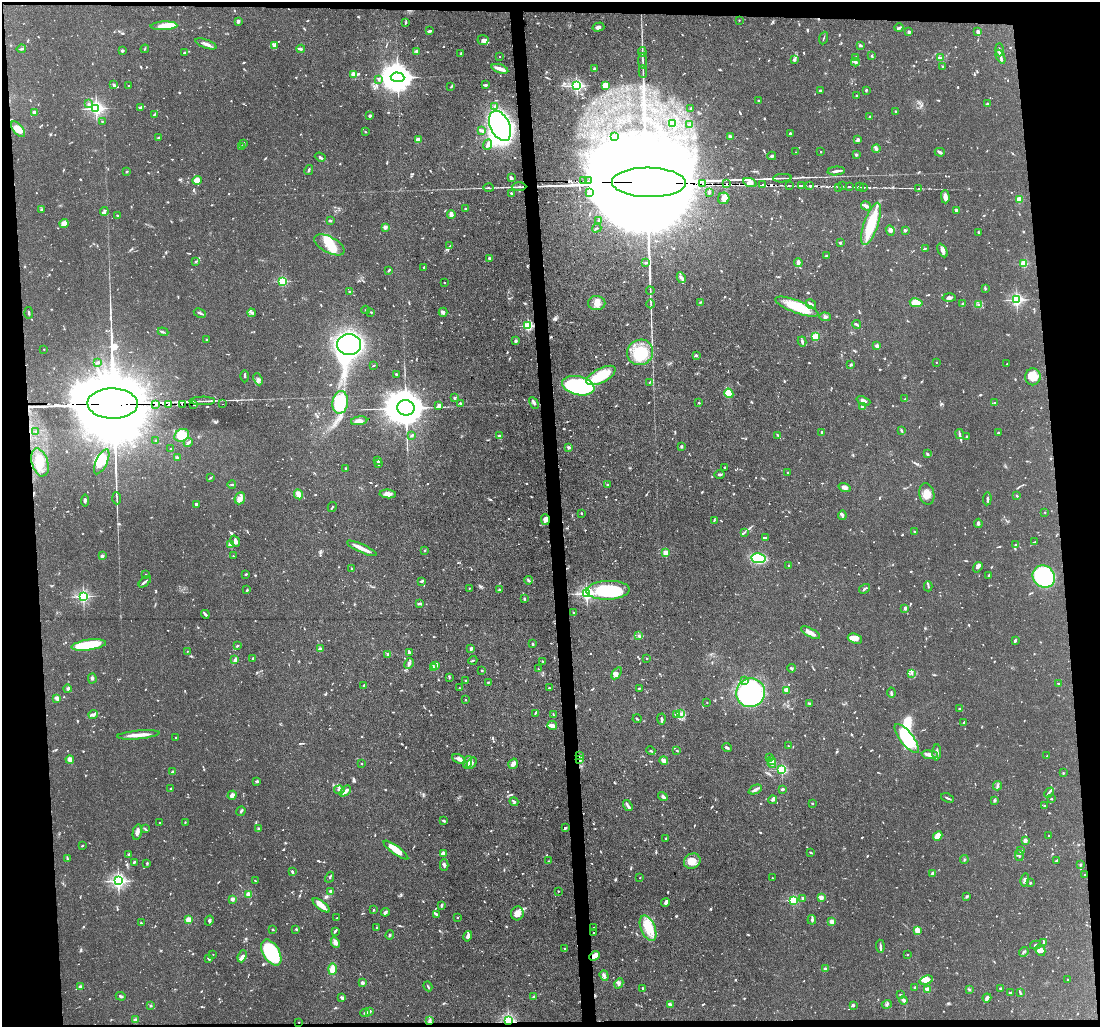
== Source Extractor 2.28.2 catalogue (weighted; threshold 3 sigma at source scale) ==
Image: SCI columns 1-4389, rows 121-4217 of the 4389 x 4359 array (HDU 1 of 3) = the unmasked area's bounding box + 8 px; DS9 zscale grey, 4 x 4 block average (1 PNG px = mean of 4 x 4 image px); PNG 1102 x 1029 px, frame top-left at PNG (2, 2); each listed source drawn as its Kron ellipse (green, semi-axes under 4 px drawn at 4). Shown black and unused: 10% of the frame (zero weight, under 3 of 5 exposures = <1% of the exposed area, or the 3 px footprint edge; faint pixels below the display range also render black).
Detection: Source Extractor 2.28.2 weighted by HDU 2 'WHT'. Background 0.0618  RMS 0.004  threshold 0.018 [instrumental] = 3 sigma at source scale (4.5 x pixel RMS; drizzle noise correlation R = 1.50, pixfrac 1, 0.05/0.05 arcsec/px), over >= 5 px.
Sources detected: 1451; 15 too faint to see at this stretch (4 x 4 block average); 23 inside a brighter object's white glare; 14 cosmic-ray / hot-pixel residue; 2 long thin detections or spike segments (spike, bleed or trail) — neither listed nor drawn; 35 coinciding with a brighter row at this scale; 94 inside a brighter listed object's ellipse — not listed separately; of the other 1268, all 500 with FLUX_AUTO >= 2.22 (the completeness limit of this list) listed and drawn (768 fainter detections not listed), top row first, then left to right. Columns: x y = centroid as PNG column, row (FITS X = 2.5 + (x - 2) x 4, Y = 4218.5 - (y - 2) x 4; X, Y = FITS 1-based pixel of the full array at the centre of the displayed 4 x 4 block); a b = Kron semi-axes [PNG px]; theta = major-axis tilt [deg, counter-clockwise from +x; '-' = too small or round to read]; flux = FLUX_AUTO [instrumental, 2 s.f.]
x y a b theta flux
739 20 2 2 - 2.6
238 21 2 2 - 37
405 23 3 2 - 2.2
164 26 13 3 3 51
598 27 6 4 14 7.9
899 28 4 2 - 3.1
430 31 4 2 - 7.5
909 32 3 2 - 5.2
978 32 3 3 - 10
823 38 6 2 70 2.5
483 40 5 5 - 6.7
206 44 11 3 -20 11
861 45 3 2 - 3.6
274 46 4 3 - 6.3
21 49 4 2 - 4.7
145 49 4 2 - 2.5
301 49 4 2 - 4.5
999 50 6 2 -90 6.3
122 51 2 2 - 5.9
416 51 3 3 - 4.1
642 52 5 2 - 2.8
184 53 3 2 - 4.2
461 54 3 2 - 2.8
872 56 2 2 - 2.7
500 57 2 2 - 2.3
855 57 4 3 - 5.8
1001 57 7 2 -66 12
941 58 3 2 - 3.1
794 60 3 3 - 4.1
643 61 8 2 -88 4.7
855 62 4 2 - 4.3
943 66 2 2 - 11
500 69 9 2 -18 32
594 69 2 2 - 4.4
643 71 6 2 -87 3.7
354 74 4 3 - 19
398 77 7 5 -4 5900
379 80 3 2 - 2.6
114 85 3 2 - 6.2
485 85 3 2 - 7.3
129 86 2 2 - 5.3
451 86 4 2 - 2.2
576 86 2 2 - 640
606 86 4 3 - 14
866 90 4 2 - 2.5
820 91 2 2 - 4.5
856 96 2 2 - 4.5
759 101 2 2 - 4.9
88 104 2 2 - 2.8
988 104 2 2 - 21
495 106 3 3 - 4.2
141 107 4 2 - 7.9
96 108 2 2 - 810
691 108 3 2 - 4.9
896 111 2 2 - 8.8
34 112 2 2 - 41
154 114 3 2 - 2.7
370 116 2 2 - 5.9
869 117 2 2 - 2.6
102 121 2 2 - 2.6
673 123 2 2 - 31
689 125 2 2 - 8
500 126 16 9 -64 570
18 129 9 4 -49 36
482 131 3 2 - 6.6
365 132 2 2 - 2.4
790 133 2 2 - 5.7
614 136 3 2 - 3.5
730 136 2 2 - 33
158 138 3 2 - 2.6
858 139 2 2 - 31
418 140 4 3 - 19
244 143 4 2 - 4.3
488 145 5 4 - 7.5
241 147 4 2 - 4
876 148 4 4 - 5.5
796 152 2 2 - 2.8
821 152 2 2 - 4.6
940 152 5 3 - 4.7
856 155 2 2 - 19
772 156 4 2 - 4.6
320 157 5 3 - 4.5
309 170 5 2 - 3.4
836 171 8 2 6 9.8
127 172 3 2 - 2.4
511 178 3 2 - 8.8
782 178 9 2 3 4.7
197 180 4 4 - 31
584 181 3 2 - 85
588 181 2 2 - 2.3
649 182 37 15 -1 170000
750 182 7 4 -19 15
702 184 2 2 - 2400
726 184 2 2 - 1800
763 185 2 2 - 1300
789 185 2 2 - 220
801 185 2 2 - 110
810 186 2 2 - 420
842 186 2 2 - 57
519 187 7 2 1 4.7
838 187 2 2 - 5.1
849 187 2 2 - 1000
859 187 2 2 - 1100
864 187 2 2 - 71
489 188 5 2 - 2.9
919 188 2 2 - 220
709 192 2 2 - 7.7
511 193 3 2 - 2.9
590 193 3 2 - 4.1
945 197 7 4 -89 14
724 198 6 5 - 14
1019 199 2 2 - 110
866 206 5 2 - 10
466 208 2 2 - 14
42 209 3 2 - 3
104 211 4 2 - 6
956 211 3 2 - 8.3
451 214 4 2 - 21
118 216 3 2 - 3.9
599 220 4 2 - 3.2
330 221 4 2 - 2.4
64 223 4 4 - 18
871 224 22 7 71 97
385 227 2 2 - 50
597 228 5 2 - 2.5
890 230 5 3 - 6.7
905 230 3 3 - 2.8
978 232 2 2 - 3.3
840 243 2 2 - 4.4
329 245 17 8 -28 45
450 246 3 2 - 2.4
925 248 3 2 - 2.7
943 250 7 4 -63 8.7
827 256 3 2 - 5.6
489 258 3 2 - 5.6
196 261 3 2 - 2.6
798 262 4 2 - 12
646 263 3 2 - 4
1024 263 2 2 - 170
424 267 2 2 - 4.5
389 270 4 2 - 3.2
681 278 5 2 - 5.9
282 281 2 2 - 270
444 282 2 2 - 4.8
985 288 3 2 - 2.2
650 291 4 2 - 3.1
350 292 3 2 - 3.8
949 298 7 3 -3 8.4
1016 300 2 2 - 590
701 302 3 2 - 2.5
597 303 8 7 - 19
916 303 6 4 -9 52
651 304 4 2 - 2.7
811 304 5 2 - 5.7
963 304 3 2 - 3.4
978 305 3 2 - 3.1
797 307 23 6 -20 88
366 310 4 2 - 2.6
371 312 3 2 - 2.4
443 312 4 3 - 5.2
29 313 6 2 -86 3.6
200 313 6 2 -28 4.7
252 313 4 2 - 3.6
825 317 6 3 -4 5.2
856 324 4 2 - 5.9
528 326 2 2 - 350
163 332 5 2 - 3.2
815 336 2 2 - 150
206 339 2 2 - 2.2
515 341 2 2 - 10
802 341 5 2 - 5.6
349 344 12 10 0 550
877 346 2 2 - 38
44 349 2 2 - 4
640 352 13 12 - 100
696 355 2 2 - 5.4
98 362 4 2 - 3.2
936 362 2 2 - 5
1007 364 2 2 - 2.5
851 365 3 2 - 2.9
373 366 3 2 - 2.4
396 374 2 2 - 3.5
601 375 16 7 27 100
244 376 6 2 89 4.2
1033 377 8 7 - 39
258 379 6 3 -66 7.2
649 382 3 2 - 2.3
578 386 16 9 -12 470
729 393 5 3 - 45
454 397 2 2 - 5.2
905 399 2 2 - 7.8
202 401 12 2 1 6.8
863 401 7 4 -22 11
340 402 11 7 81 140
995 402 2 2 - 3.1
460 403 3 2 - 4.7
534 403 6 2 -63 6.4
699 403 2 2 - 6.7
113 404 25 15 -1 77000
156 404 3 2 - 1700
182 404 2 2 - 310
193 404 2 2 - 540
223 404 2 2 - 5.3
169 405 3 2 - 150
439 405 3 2 - 13
862 407 3 2 - 7
406 408 9 7 -10 8300
359 421 8 4 8 12
901 430 4 2 - 3.4
36 431 3 2 - 3
821 432 2 2 - 3
998 433 3 2 - 2.7
959 434 5 2 - 5.5
182 435 7 6 - 50
412 435 3 3 - 3.1
778 435 3 2 - 2.3
499 436 2 2 - 19
967 436 2 2 - 8
156 440 2 2 - 6.5
188 443 5 2 - 7.8
681 446 2 2 - 5.8
569 447 2 2 - 20
171 449 2 2 - 5.6
927 454 4 2 - 2.8
177 457 4 2 - 4.7
378 460 2 2 - 11
40 462 14 8 -73 40
102 462 13 5 64 33
378 463 3 2 - 5.6
725 467 2 2 - 10
345 469 3 2 - 2.5
788 472 2 2 - 2.4
720 474 5 2 - 3.8
210 478 3 2 - 2.3
232 485 4 2 - 2.8
608 485 2 2 - 2.7
845 487 6 4 -19 9.3
298 494 5 3 - 23
388 494 8 3 -4 16
927 494 11 7 -77 24
1017 496 2 2 - 2.8
117 498 6 2 -86 3.2
240 498 6 5 - 12
987 499 6 2 85 4.6
85 500 6 2 84 5.1
196 504 2 2 - 9.3
332 507 5 2 - 2.3
1045 512 2 2 - 4.1
581 513 2 2 - 6.7
842 515 4 2 - 4.1
545 520 5 4 - 9.9
714 520 3 2 - 2.3
978 523 4 2 - 6.7
915 531 2 2 - 14
744 532 4 2 - 3
766 538 2 2 - 2.5
235 541 6 3 -55 10
1035 542 4 2 - 3.1
230 545 4 2 - 21
1015 545 2 2 - 3
362 548 16 2 -25 32
424 551 2 2 - 3.2
666 553 2 2 - 110
102 556 2 2 - 26
233 556 2 2 - 2.6
758 558 7 4 -8 180
789 565 2 2 - 6.6
978 567 5 3 - 7.9
352 568 3 2 - 2.9
146 574 2 2 - 3.9
246 574 2 2 - 4
989 575 4 3 - 3.4
1044 576 12 10 -42 260
528 580 4 2 - 4.9
422 581 3 2 - 5.2
145 582 7 2 43 4.7
928 586 5 2 - 2.9
469 588 2 2 - 3.9
500 589 2 2 - 2.4
864 589 6 2 33 3.9
247 590 3 2 - 2.8
608 590 21 9 2 240
586 593 2 2 - 660
83 596 2 2 - 560
524 599 3 2 - 3
420 603 3 2 - 2.3
905 608 3 2 - 8.5
573 612 2 2 - 2.4
205 614 4 2 - 6.8
810 633 10 3 -29 19
639 636 4 2 - 4.9
855 639 7 5 -21 20
1015 641 2 2 - 6.3
533 644 3 2 - 3.3
89 645 17 5 8 120
237 646 2 2 - 3.9
471 648 3 2 - 8.6
321 649 4 2 - 3.3
187 651 2 2 - 2.4
409 652 3 2 - 5.5
388 654 2 2 - 12
253 658 2 2 - 3.2
647 658 2 2 - 4.9
235 660 4 2 - 11
473 660 4 2 - 3.3
543 661 3 2 - 2.4
409 663 6 3 63 7.1
436 665 4 3 - 6.3
433 668 4 2 - 3.9
791 668 4 2 - 3.4
538 669 2 2 - 2.4
482 670 2 2 - 2.7
617 673 7 3 56 8.9
912 674 4 2 - 2.7
449 677 2 2 - 2.4
92 679 5 3 - 4.5
466 680 3 2 - 2.5
744 680 3 2 - 3
488 682 2 2 - 6.3
1058 683 2 2 - 2.5
364 685 3 2 - 3.9
459 688 2 2 - 3.2
549 688 2 2 - 7.9
639 688 2 2 - 3.1
67 689 4 3 - 4.5
787 690 3 2 - 21
751 693 14 14 - 530
891 693 5 2 - 4.2
57 698 2 2 - 69
466 700 2 2 - 2.3
707 702 2 2 - 2.7
809 703 2 2 - 2.9
960 709 2 2 - 5.2
535 713 2 2 - 4.2
681 713 3 2 - 3.2
553 714 3 2 - 2.6
93 715 4 3 - 6.6
677 715 3 2 - 2.7
637 719 4 2 - 3
661 719 5 3 - 4.4
964 722 3 2 - 2.6
552 726 5 2 - 24
138 735 21 2 5 35
176 737 2 2 - 2.2
907 738 17 6 -52 180
788 746 2 2 - 3.2
727 748 5 2 - 4.6
651 751 5 2 - 3.1
677 751 3 2 - 2.3
937 752 8 3 88 9.4
580 755 3 2 - 3.9
930 755 8 3 -6 14
1047 756 2 2 - 3.6
770 758 4 2 - 3.8
459 759 7 3 -24 17
70 760 4 3 - 15
580 760 2 2 - 4.1
664 760 4 3 - 16
772 760 3 3 - 10
468 762 6 4 74 17
472 763 6 4 59 6.8
772 763 4 3 - 6.2
361 764 2 2 - 3.4
513 764 5 4 - 9.9
782 770 2 2 - 280
173 772 3 2 - 6.1
1063 773 2 2 - 5.3
257 781 4 2 - 3.8
997 786 4 2 - 5.1
171 789 2 2 - 3.1
755 789 7 3 24 7.7
783 789 2 2 - 9.4
339 790 5 3 - 6.5
345 791 6 2 43 16
1049 793 5 2 - 4.5
232 795 4 3 - 12
663 796 5 3 - 7.4
948 798 7 2 -23 4.7
1051 799 2 2 - 3
773 800 4 2 - 5.8
995 801 3 3 - 3.7
514 802 4 2 - 3.7
812 803 2 2 - 6.6
628 805 6 3 -56 6.6
1044 806 2 2 - 5.6
241 811 5 2 - 4
444 821 2 2 - 6.5
159 822 2 2 - 3.4
185 822 3 2 - 2.4
258 828 2 2 - 15
565 828 4 3 - 3.7
145 829 3 2 - 2.7
137 832 8 3 77 12
938 836 5 4 - 28
1049 836 2 2 - 5.1
666 839 2 2 - 2.3
1025 840 2 2 - 42
82 846 2 2 - 3.3
396 850 15 4 -36 32
1021 851 3 2 - 3.1
811 852 3 2 - 2.5
443 853 2 2 - 52
129 854 4 2 - 3.1
1019 856 5 2 - 3.6
67 858 4 2 - 3.3
964 860 4 2 - 2.2
549 861 3 2 - 2.2
692 861 8 7 - 26
1056 861 4 2 - 4.7
134 862 3 2 - 6
147 863 3 2 - 2.4
1080 864 2 2 - 3.6
444 865 6 2 -90 5.3
292 871 3 2 - 5.6
932 874 4 3 - 3.8
1085 875 2 2 - 3.2
330 877 5 2 - 2.7
640 878 2 2 - 2.5
772 878 2 2 - 3.8
1025 880 6 3 76 8.2
118 881 2 2 - 860
255 881 3 2 - 2.3
1030 883 2 2 - 2.7
331 891 2 2 - 26
558 891 2 2 - 2.4
248 894 2 2 - 73
967 896 2 2 - 4.5
821 897 2 2 - 66
803 898 3 2 - 5.9
232 899 2 2 - 47
793 900 2 2 - 290
665 902 5 4 - 5.9
321 905 10 3 -37 30
441 905 3 2 - 4.8
374 910 2 2 - 2.6
385 912 4 2 - 6.3
517 913 7 6 - 18
436 914 3 2 - 2.9
457 917 2 2 - 2.6
337 918 2 2 - 2.7
188 920 2 2 - 91
812 920 5 2 - 4
209 921 5 2 - 4.2
832 922 2 2 - 65
141 923 4 2 - 2.4
594 927 2 2 - 2.2
376 928 2 2 - 3.3
648 928 13 7 -67 42
272 929 2 2 - 2.9
296 929 3 2 - 2.3
917 930 4 2 - 33
335 931 3 2 - 4.9
593 932 2 2 - 3
390 935 5 2 - 3.1
468 936 5 3 - 8.8
335 942 5 3 - 11
1044 943 4 2 - 4.1
1036 945 5 2 - 3.7
880 946 6 2 -87 5.1
565 949 2 2 - 2.8
1040 950 6 5 - 9.5
1024 952 5 2 - 3.8
271 953 14 8 -59 290
213 954 2 2 - 2.5
907 954 2 2 - 3
242 956 6 2 68 6.4
595 956 6 4 42 29
209 958 4 2 - 3.7
332 969 6 3 89 26
825 969 2 2 - 32
604 976 6 3 -70 7.9
1068 979 2 2 - 3.6
926 980 7 4 18 24
362 983 2 2 - 34
619 983 5 3 - 5.6
428 986 5 2 - 3
80 987 2 2 - 54
915 987 2 2 - 6.5
1000 988 2 2 - 3.5
643 989 3 2 - 2.9
927 989 2 2 - 63
969 990 3 2 - 3.1
1011 993 3 2 - 3.7
1020 993 3 2 - 2.8
900 994 2 2 - 4.4
121 996 5 2 - 4.4
534 996 3 2 - 2.9
342 998 4 2 - 5.3
987 998 4 2 - 7.8
904 1000 4 3 - 5.9
887 1004 5 2 - 3.4
150 1005 2 2 - 3.5
670 1005 2 2 - 19
853 1005 2 2 - 14
369 1012 4 2 - 10
365 1013 5 2 - 3.5
135 1020 2 2 - 47
430 1020 3 3 - 4.1
508 1021 4 3 - 130
299 1022 2 2 - 2.4
Overlapping masked pixels (flux is a lower limit): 26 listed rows (the first 20) at x y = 584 181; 588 181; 649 182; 750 182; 702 184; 726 184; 763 185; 789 185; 810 186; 842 186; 838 187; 849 187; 859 187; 864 187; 919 188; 113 404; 156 404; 182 404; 193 404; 223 404
Diffuse or blended objects may show on this block-average render without a row.